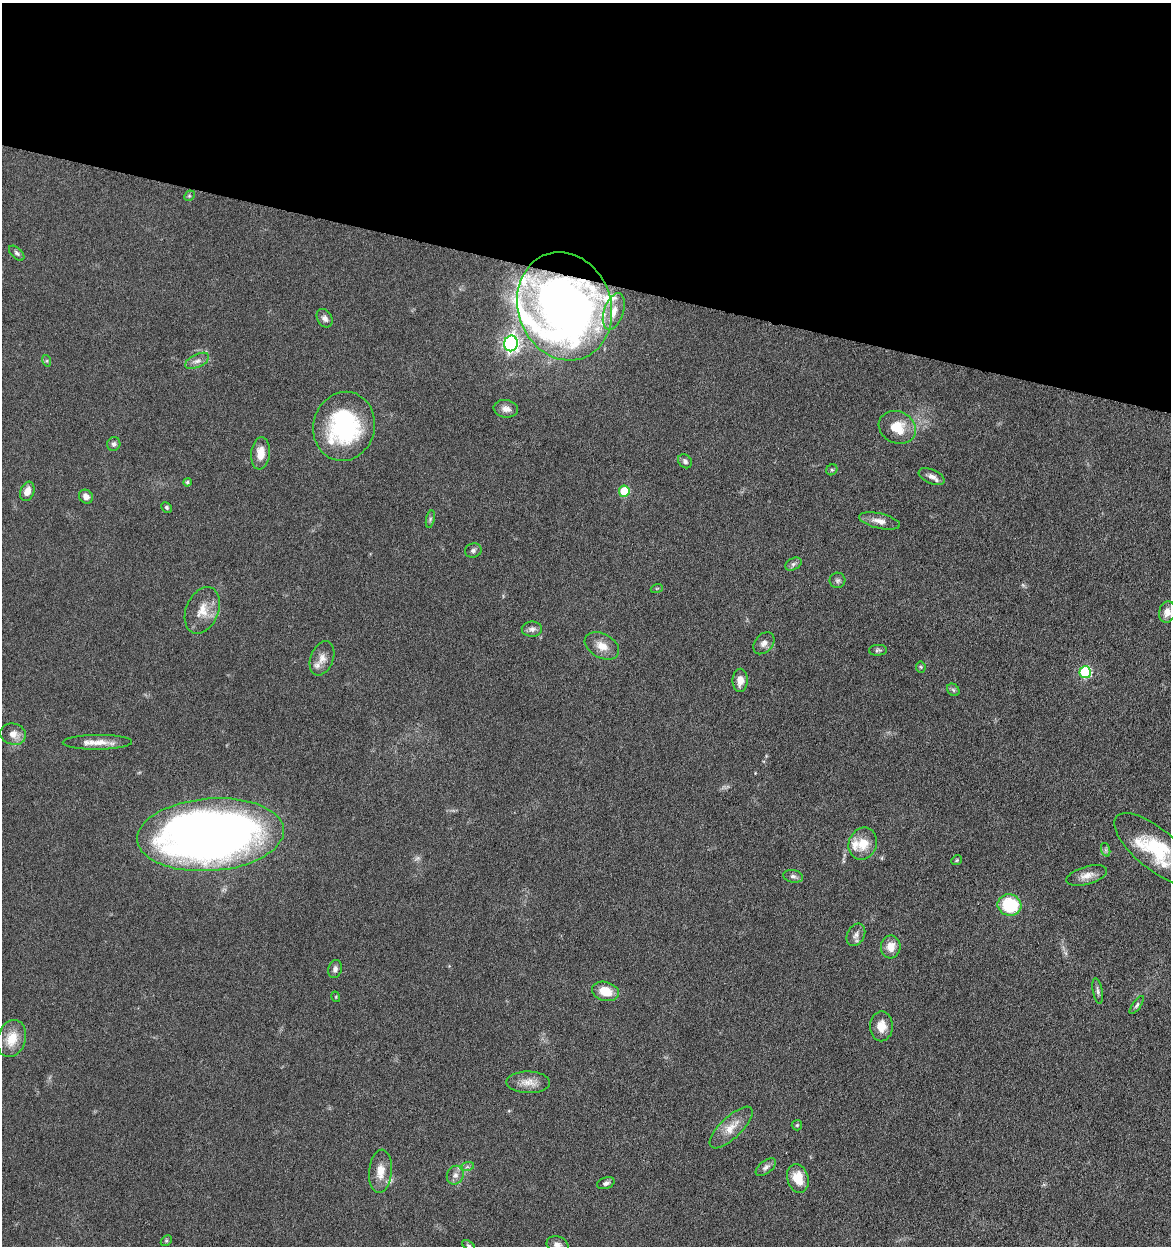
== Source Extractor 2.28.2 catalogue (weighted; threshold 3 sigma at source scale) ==
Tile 2 of 4 x 4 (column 2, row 1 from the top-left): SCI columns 1411-2579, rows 3735-4978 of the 5040 x 4982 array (HDU 1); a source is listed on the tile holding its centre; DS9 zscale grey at full resolution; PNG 1173 x 1248 px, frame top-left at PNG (2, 3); each listed source drawn as its Kron ellipse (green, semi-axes under 4 px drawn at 4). Shown black and unused: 22% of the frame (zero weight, under 4 of 8 exposures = <1% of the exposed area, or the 3 px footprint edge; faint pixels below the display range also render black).
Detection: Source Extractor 2.28.2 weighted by HDU 2 'WHT'; one run over the whole footprint, this tile lists its part. Background 0.042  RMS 0.0046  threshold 0.0189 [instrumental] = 3 sigma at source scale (4.09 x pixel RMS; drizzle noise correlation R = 1.36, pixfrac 0.8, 0.05/0.05 arcsec/px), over >= 5 px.
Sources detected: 78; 2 too faint to see at this stretch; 1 inside a brighter object's white glare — neither listed nor drawn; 6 inside a brighter listed object's ellipse — not listed separately; the other 69 listed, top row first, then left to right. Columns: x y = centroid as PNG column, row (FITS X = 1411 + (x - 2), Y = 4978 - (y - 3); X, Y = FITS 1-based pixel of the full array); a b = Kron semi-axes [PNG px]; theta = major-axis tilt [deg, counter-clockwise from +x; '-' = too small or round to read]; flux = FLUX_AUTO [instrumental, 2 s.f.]
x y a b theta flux
189 196 6 4 44 0.6
17 253 9 5 -43 1
564 306 55 46 -71 300
614 311 19 9 71 5.1
325 318 10 7 -58 2.1
511 343 8 7 - 140
47 361 6 4 -73 0.59
197 361 13 6 26 2.2
506 409 12 8 -9 2.7
344 426 35 30 75 53
897 427 19 16 -26 9.7
114 444 7 6 - 1.3
260 453 16 9 84 5.7
685 461 8 6 -44 1.3
832 470 6 5 - 0.64
932 477 14 7 -24 2.5
187 482 4 4 - 0.82
27 491 10 6 70 3.6
624 491 5 5 - 16
86 497 7 6 - 2.3
166 507 5 4 - 0.71
430 519 9 3 77 0.81
879 521 21 7 -13 3.4
473 550 8 7 - 1.2
793 564 9 5 27 1.2
838 580 8 7 - 1.2
657 588 6 4 19 0.43
202 610 24 16 67 7.7
1167 612 11 8 75 3.2
532 629 10 7 -2 1.8
764 643 12 8 49 2.3
602 646 18 12 -29 5.1
878 650 9 5 2 0.91
322 658 18 11 69 3.8
921 667 5 5 - 0.58
1085 672 6 5 - 34
740 680 11 7 89 3.6
953 690 7 5 -46 0.78
13 734 13 10 -15 4
97 742 34 7 1 5.6
211 835 73 36 4 420
863 844 16 14 69 7.7
1155 849 51 20 -40 28
1106 850 7 4 -71 0.81
957 860 6 4 37 0.52
1087 875 21 9 16 4
793 876 10 6 -10 1.4
1009 905 12 10 -19 21
856 935 12 8 61 2.1
891 947 11 10 - 4.8
335 969 9 6 73 1.6
605 991 13 9 -15 8.4
1098 991 13 5 -80 1.4
336 997 5 3 - 0.36
1137 1005 10 4 55 0.97
881 1026 15 11 89 5.1
12 1039 19 14 72 8.5
528 1082 22 11 -1 4.9
797 1125 5 5 - 0.55
731 1128 28 10 44 6.4
467 1167 7 4 18 0.84
766 1167 12 6 38 1.6
381 1171 21 11 85 5.9
455 1175 10 8 58 2.2
798 1179 14 10 -73 8.4
606 1183 9 5 18 1.3
166 1241 6 4 43 0.66
557 1245 11 8 -20 2.2
469 1246 7 4 -35 0.67
Overlapping masked pixels (flux is a lower limit): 1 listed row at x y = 564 306
Isophote crosses this tile's border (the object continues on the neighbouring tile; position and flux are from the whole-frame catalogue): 3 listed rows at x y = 1155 849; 557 1245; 469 1246